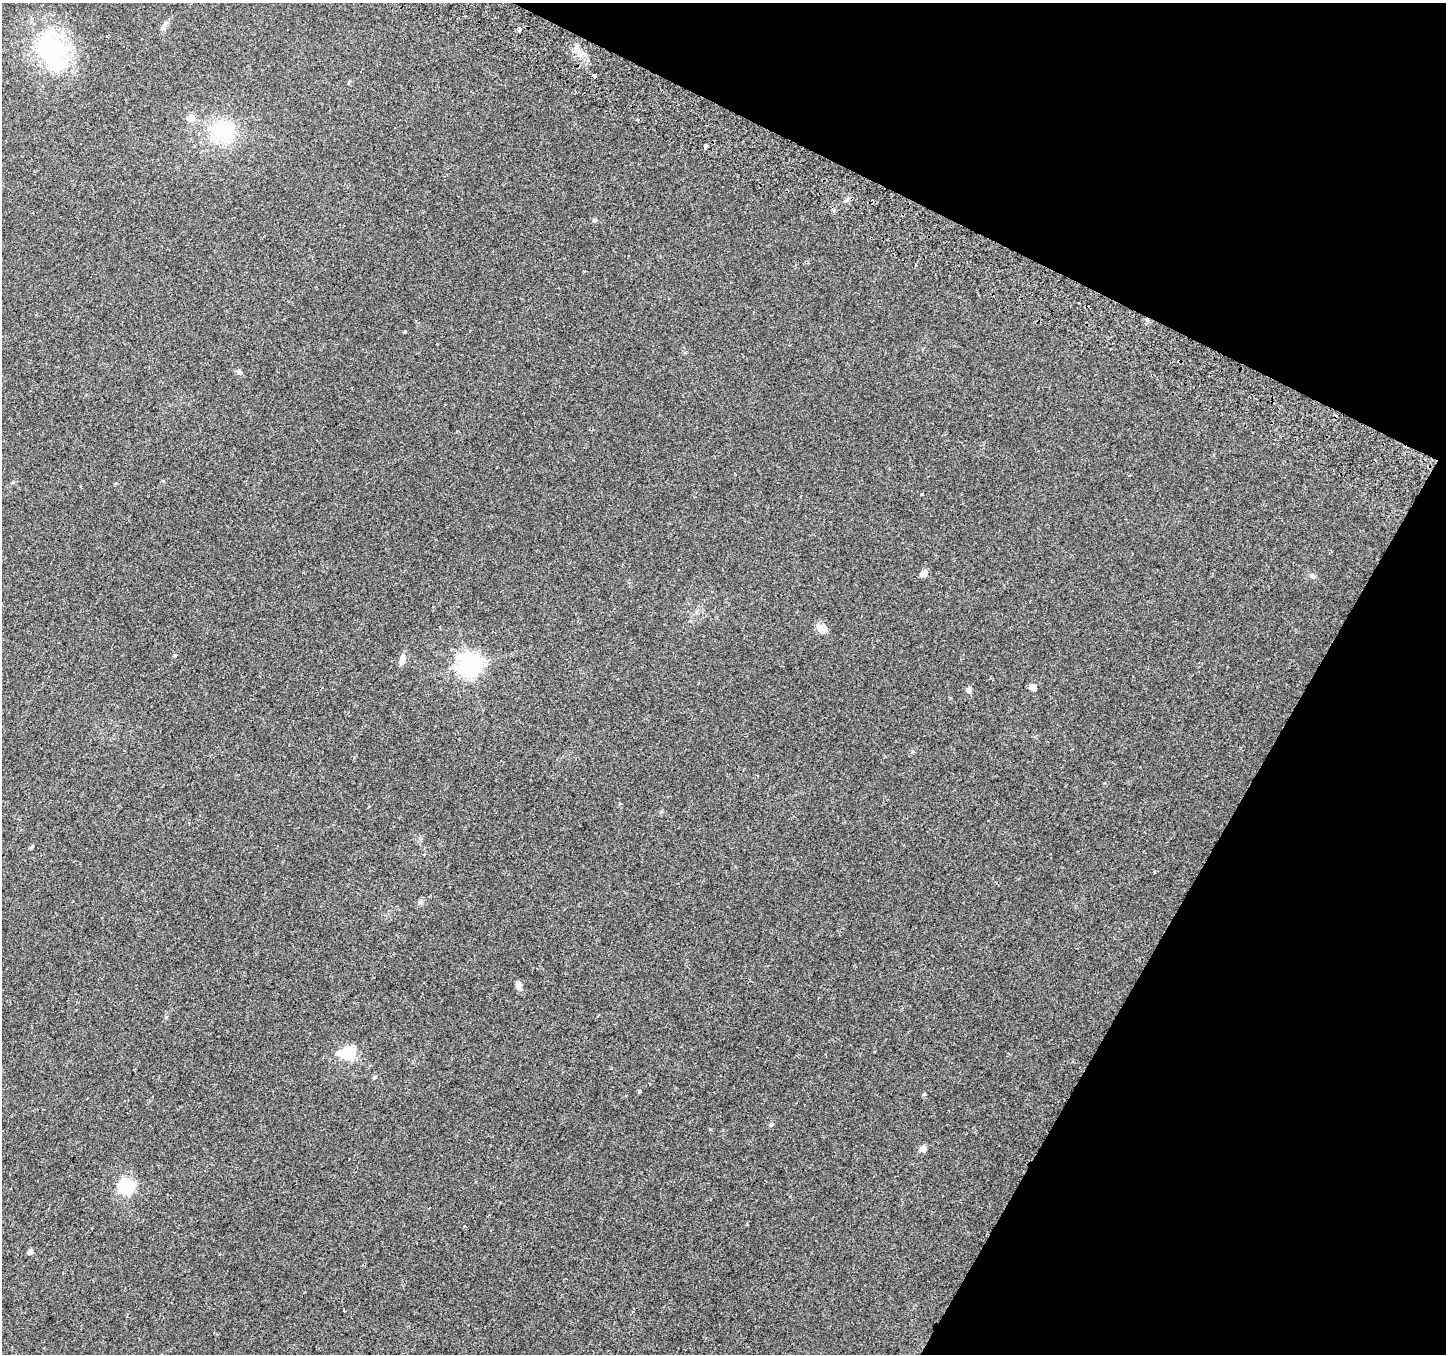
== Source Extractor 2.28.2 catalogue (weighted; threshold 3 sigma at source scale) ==
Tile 8 of 4 x 4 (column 4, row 2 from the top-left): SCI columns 4360-5803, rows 2955-4306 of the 5840 x 5975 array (HDU 1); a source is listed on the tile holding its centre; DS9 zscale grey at full resolution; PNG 1448 x 1356 px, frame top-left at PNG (2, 3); no overlay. Shown black and unused: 23% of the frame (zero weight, under 2 of 3 exposures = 3% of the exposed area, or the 3 px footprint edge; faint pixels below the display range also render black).
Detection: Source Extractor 2.28.2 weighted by HDU 2 'WHT'; one run over the whole footprint, this tile lists its part. Background 0.0522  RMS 0.0054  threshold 0.0243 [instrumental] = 3 sigma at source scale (4.5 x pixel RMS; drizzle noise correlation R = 1.50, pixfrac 1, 0.0396/0.0396 arcsec/px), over >= 5 px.
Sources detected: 35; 1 inside a brighter object's white glare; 2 cosmic-ray / hot-pixel residue — not listed; the other 32 listed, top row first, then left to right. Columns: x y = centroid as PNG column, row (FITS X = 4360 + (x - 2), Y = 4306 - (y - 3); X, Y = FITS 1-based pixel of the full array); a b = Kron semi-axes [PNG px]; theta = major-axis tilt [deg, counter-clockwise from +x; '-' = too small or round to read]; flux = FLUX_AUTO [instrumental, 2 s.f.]
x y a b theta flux
166 23 9 4 36 1.6
519 30 5 3 - 5.1
51 52 55 40 -73 63
580 54 8 6 88 2.6
594 76 3 3 - 4
191 118 6 6 - 8.5
637 119 3 3 - 2.3
222 132 23 20 -31 34
706 146 5 3 - 3.3
847 200 9 3 50 1
595 220 6 3 19 0.62
405 331 3 3 - 0.72
239 372 9 5 -49 1.1
921 494 3 3 - 2.3
924 573 6 5 - 4.1
1312 576 8 6 -64 1.4
821 628 14 9 -26 3.7
175 655 3 3 - 2
402 659 13 7 79 3.2
469 665 8 8 - 400
1033 687 5 5 - 5.7
969 690 6 5 - 2.5
519 986 13 7 -71 2.2
348 1053 6 6 - 65
375 1077 5 5 - 0.67
639 1091 3 3 - 1.6
924 1094 5 4 - 0.6
87 1098 2 2 - 0.35
772 1124 6 5 - 1
923 1149 5 5 - 5.3
125 1186 7 6 - 110
30 1251 5 4 - 2.4
Overlapping masked pixels (flux is a lower limit): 1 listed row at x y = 594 76
Unlisted compact peaks at least as high as the median listed source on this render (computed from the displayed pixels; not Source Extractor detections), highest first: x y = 420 902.